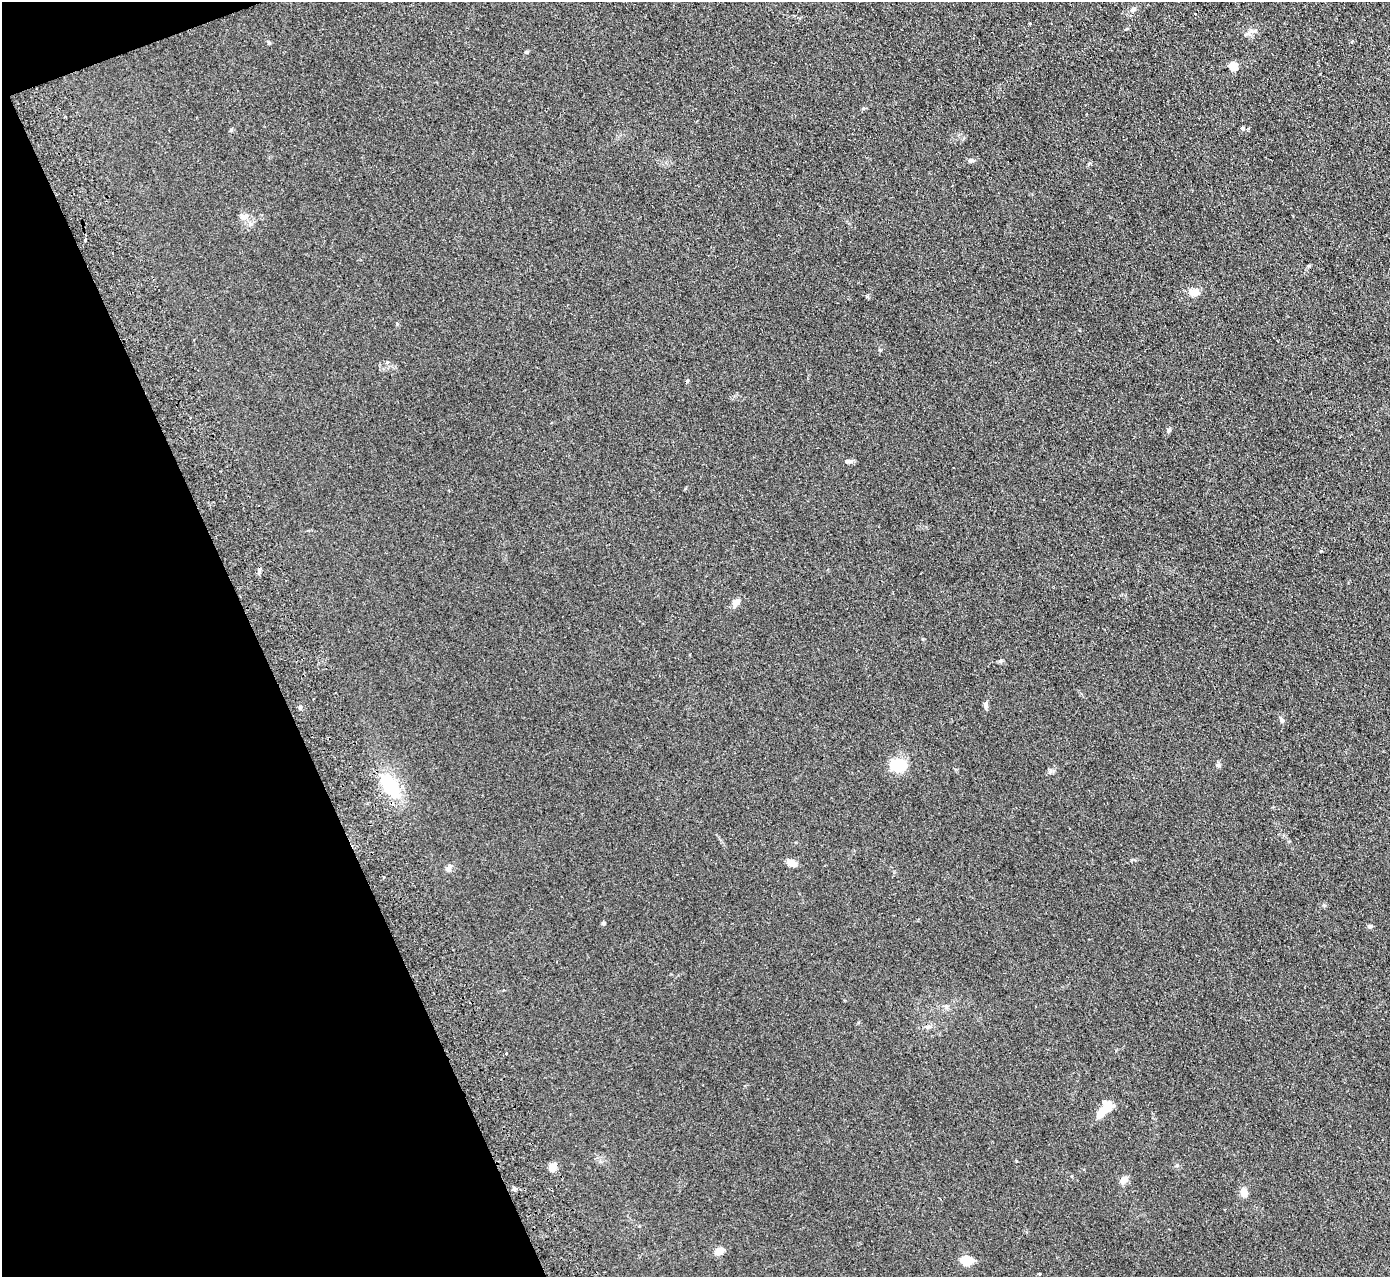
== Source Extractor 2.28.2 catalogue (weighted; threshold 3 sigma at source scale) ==
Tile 5 of 4 x 4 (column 1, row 2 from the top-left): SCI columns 56-1443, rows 2730-4004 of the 5659 x 5589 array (HDU 1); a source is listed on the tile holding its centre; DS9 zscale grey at full resolution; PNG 1392 x 1279 px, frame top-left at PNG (2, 2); no overlay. Shown black and unused: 19% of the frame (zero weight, under 2 of 3 exposures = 3% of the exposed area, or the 3 px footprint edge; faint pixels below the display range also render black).
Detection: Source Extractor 2.28.2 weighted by HDU 2 'WHT'; one run over the whole footprint, this tile lists its part. Background 0.126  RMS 0.012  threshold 0.0538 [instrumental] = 3 sigma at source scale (4.5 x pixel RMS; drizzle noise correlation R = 1.50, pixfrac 1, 0.05/0.05 arcsec/px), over >= 5 px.
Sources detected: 41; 1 inside a brighter object's white glare — not listed; the other 40 listed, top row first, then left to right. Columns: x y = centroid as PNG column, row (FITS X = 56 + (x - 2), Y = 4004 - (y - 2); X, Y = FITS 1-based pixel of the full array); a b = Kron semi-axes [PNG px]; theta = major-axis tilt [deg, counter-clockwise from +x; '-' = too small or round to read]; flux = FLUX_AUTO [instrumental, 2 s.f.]
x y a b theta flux
1133 9 8 5 28 2.9
1195 14 3 3 - 2.9
1255 31 7 4 19 2.1
269 42 6 4 -68 1.5
527 52 6 4 -17 1.2
1233 66 5 5 - 41
1242 128 5 5 - 2.1
970 160 7 5 1 3.2
244 217 12 9 3 6.7
85 240 3 3 - 2
1194 292 12 8 -10 9.8
387 362 6 4 65 2
687 381 5 4 - 1.6
190 418 3 2 - 2.1
1168 430 6 5 - 1.9
848 461 10 5 4 2.9
259 570 8 4 80 2.6
736 602 13 7 37 5.9
1000 661 6 4 44 1.7
985 706 9 5 -82 3.3
300 707 5 4 - 2.6
1281 720 7 6 - 2.5
898 765 15 11 10 39
1218 765 6 6 - 2.3
389 785 31 15 -54 53
791 863 10 6 -23 10
449 869 9 6 59 3.4
384 877 3 3 - 1.8
603 923 5 5 - 1.4
1370 926 7 5 -15 1.9
927 1027 6 5 - 2.2
506 1053 3 3 - 2.3
1108 1106 14 11 -37 15
1016 1161 3 3 - 1.7
553 1167 11 7 58 6.9
1124 1179 9 7 43 8
1244 1192 12 8 -79 7.1
719 1251 11 7 30 8.8
966 1261 12 8 -7 19
1039 1274 3 3 - 3
Unlisted compact peaks at least as high as the median listed source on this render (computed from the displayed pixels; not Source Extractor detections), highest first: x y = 1177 1165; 514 1188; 1050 772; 880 350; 397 324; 1131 860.